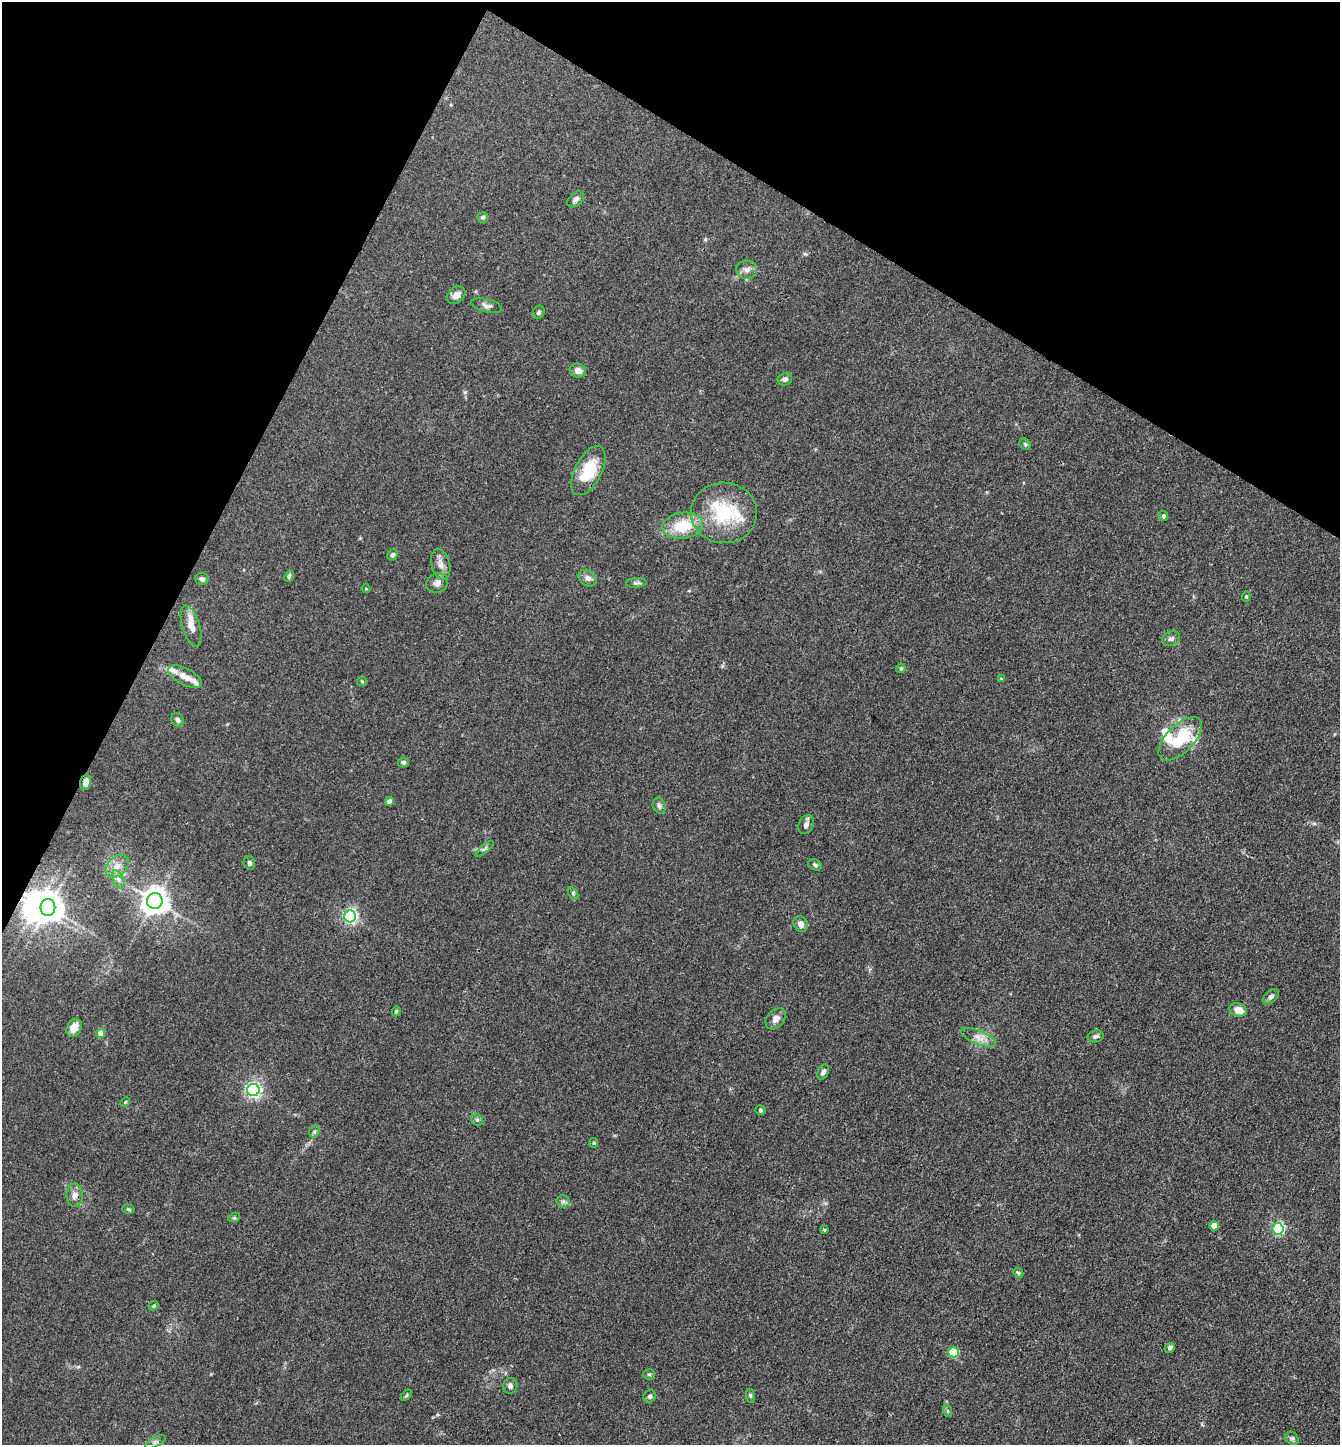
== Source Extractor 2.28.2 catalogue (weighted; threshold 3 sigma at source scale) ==
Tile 2 of 4 x 4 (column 2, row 1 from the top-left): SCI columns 1624-2961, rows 4331-5773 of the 5783 x 5774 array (HDU 1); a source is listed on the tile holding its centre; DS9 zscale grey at full resolution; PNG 1342 x 1447 px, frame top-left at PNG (2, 2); each listed source drawn as its Kron ellipse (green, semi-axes under 4 px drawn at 4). Shown black and unused: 24% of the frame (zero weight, under 3 of 4 exposures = <1% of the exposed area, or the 3 px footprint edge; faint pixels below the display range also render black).
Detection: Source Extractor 2.28.2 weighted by HDU 2 'WHT'; one run over the whole footprint, this tile lists its part. Background 0.0821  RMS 0.0064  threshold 0.0288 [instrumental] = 3 sigma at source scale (4.5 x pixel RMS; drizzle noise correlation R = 1.50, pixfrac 1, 0.05/0.05 arcsec/px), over >= 5 px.
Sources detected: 87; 1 inside a brighter object's white glare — neither listed nor drawn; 7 inside a brighter listed object's ellipse — not listed separately; the other 79 listed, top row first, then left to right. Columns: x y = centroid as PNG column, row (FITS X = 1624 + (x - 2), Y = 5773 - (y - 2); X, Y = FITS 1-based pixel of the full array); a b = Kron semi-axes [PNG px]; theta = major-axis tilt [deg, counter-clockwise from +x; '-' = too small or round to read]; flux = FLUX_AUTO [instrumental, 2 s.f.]
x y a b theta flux
576 199 10 6 44 2.6
483 217 5 5 - 1.3
747 270 10 9 - 3.5
456 295 10 7 41 4
486 306 16 6 -14 2.6
539 312 7 5 65 1.3
578 371 8 7 - 3.9
785 379 7 6 - 1.8
1025 444 6 5 - 1
588 471 27 13 62 23
724 513 33 30 0 39
1163 516 5 4 - 1.4
683 526 20 13 8 22
393 555 6 5 - 1.5
441 564 16 9 -75 4.8
289 576 6 4 65 1.5
588 578 9 7 -34 2.9
202 579 6 6 - 1.9
437 583 11 9 24 3.8
636 583 10 4 5 1.5
366 589 4 3 - 0.46
1246 597 5 4 - 0.94
191 626 21 8 -73 6.6
1171 639 9 7 21 2
901 668 5 4 - 0.99
185 677 18 8 -28 5.9
1001 679 4 4 - 0.57
362 681 5 4 - 0.7
177 720 7 6 - 2
1180 739 27 14 45 26
403 762 5 5 - 1.9
86 782 8 5 75 4.6
389 801 4 4 - 3.1
659 806 8 6 -68 1.9
806 825 10 7 63 2.3
484 849 11 4 40 1.3
249 863 7 5 -76 1.4
815 865 7 5 -28 1.4
117 866 13 9 44 5.3
118 879 9 5 -63 2.3
573 893 7 4 -58 0.95
155 901 8 8 - 740
48 908 8 7 - 830
350 916 6 6 - 130
801 924 8 6 -57 3.7
1271 997 9 6 44 2.2
1238 1010 9 6 -17 6.2
396 1011 5 4 - 0.84
776 1019 12 8 47 3.9
74 1028 9 7 63 7.2
101 1033 4 4 - 8.9
1096 1036 8 6 12 1.8
978 1037 19 6 -22 5.1
823 1072 8 5 66 2.2
253 1090 6 6 - 160
125 1102 5 4 - 0.69
760 1110 5 4 - 0.92
477 1120 6 5 - 1.1
314 1132 6 4 47 1
594 1143 5 4 - 0.7
75 1195 11 8 88 4.1
563 1201 6 6 - 1.5
128 1209 6 4 -16 1
234 1218 6 3 17 0.81
1214 1226 4 4 - 9.5
1278 1229 6 5 - 75
824 1230 4 3 - 0.71
1018 1273 5 4 - 0.87
154 1306 5 4 - 0.93
1170 1348 5 4 - 1.8
953 1352 5 5 - 32
649 1374 6 5 - 0.92
510 1386 8 7 - 2
406 1395 6 4 45 0.78
650 1396 7 6 - 1.4
750 1396 7 3 -82 0.87
948 1411 6 4 -70 1
1292 1438 7 6 - 1.4
155 1442 11 4 26 1.8
Overlapping masked pixels (flux is a lower limit): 1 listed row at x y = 86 782